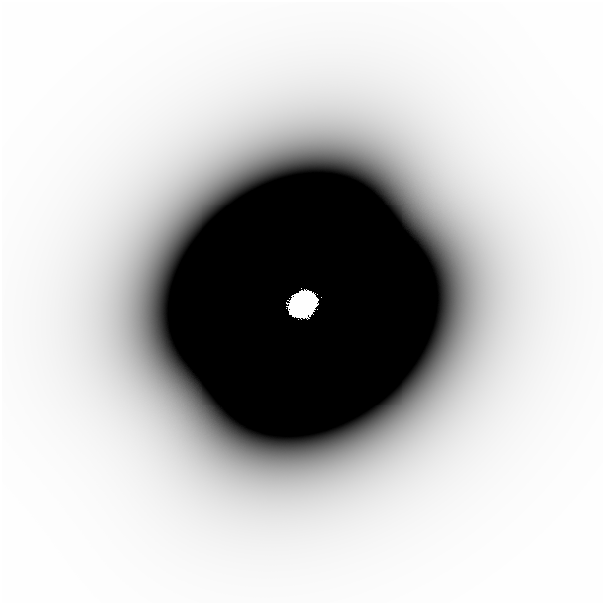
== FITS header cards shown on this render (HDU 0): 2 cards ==
NAXIS1  =                  601
NAXIS2  =                  601

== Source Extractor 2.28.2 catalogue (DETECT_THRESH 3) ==
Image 601 x 601 px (HDU 0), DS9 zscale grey, 1 PNG px = 1 image px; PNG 605 x 605 px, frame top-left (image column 1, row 601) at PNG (2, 2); no overlay
Background -1.71e-11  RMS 8.0e-12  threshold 2.40e-11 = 3 sigma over >= 5 px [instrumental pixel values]
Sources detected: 3; all 3 listed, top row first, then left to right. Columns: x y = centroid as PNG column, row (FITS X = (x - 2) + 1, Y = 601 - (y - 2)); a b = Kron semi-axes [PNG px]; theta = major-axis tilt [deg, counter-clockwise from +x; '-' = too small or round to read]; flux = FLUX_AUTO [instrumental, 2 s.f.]
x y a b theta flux
279 94 51 33 3 2.4e-08
449 230 18 16 -47 1.8e-08
302 304 17 13 36 5.0e+01